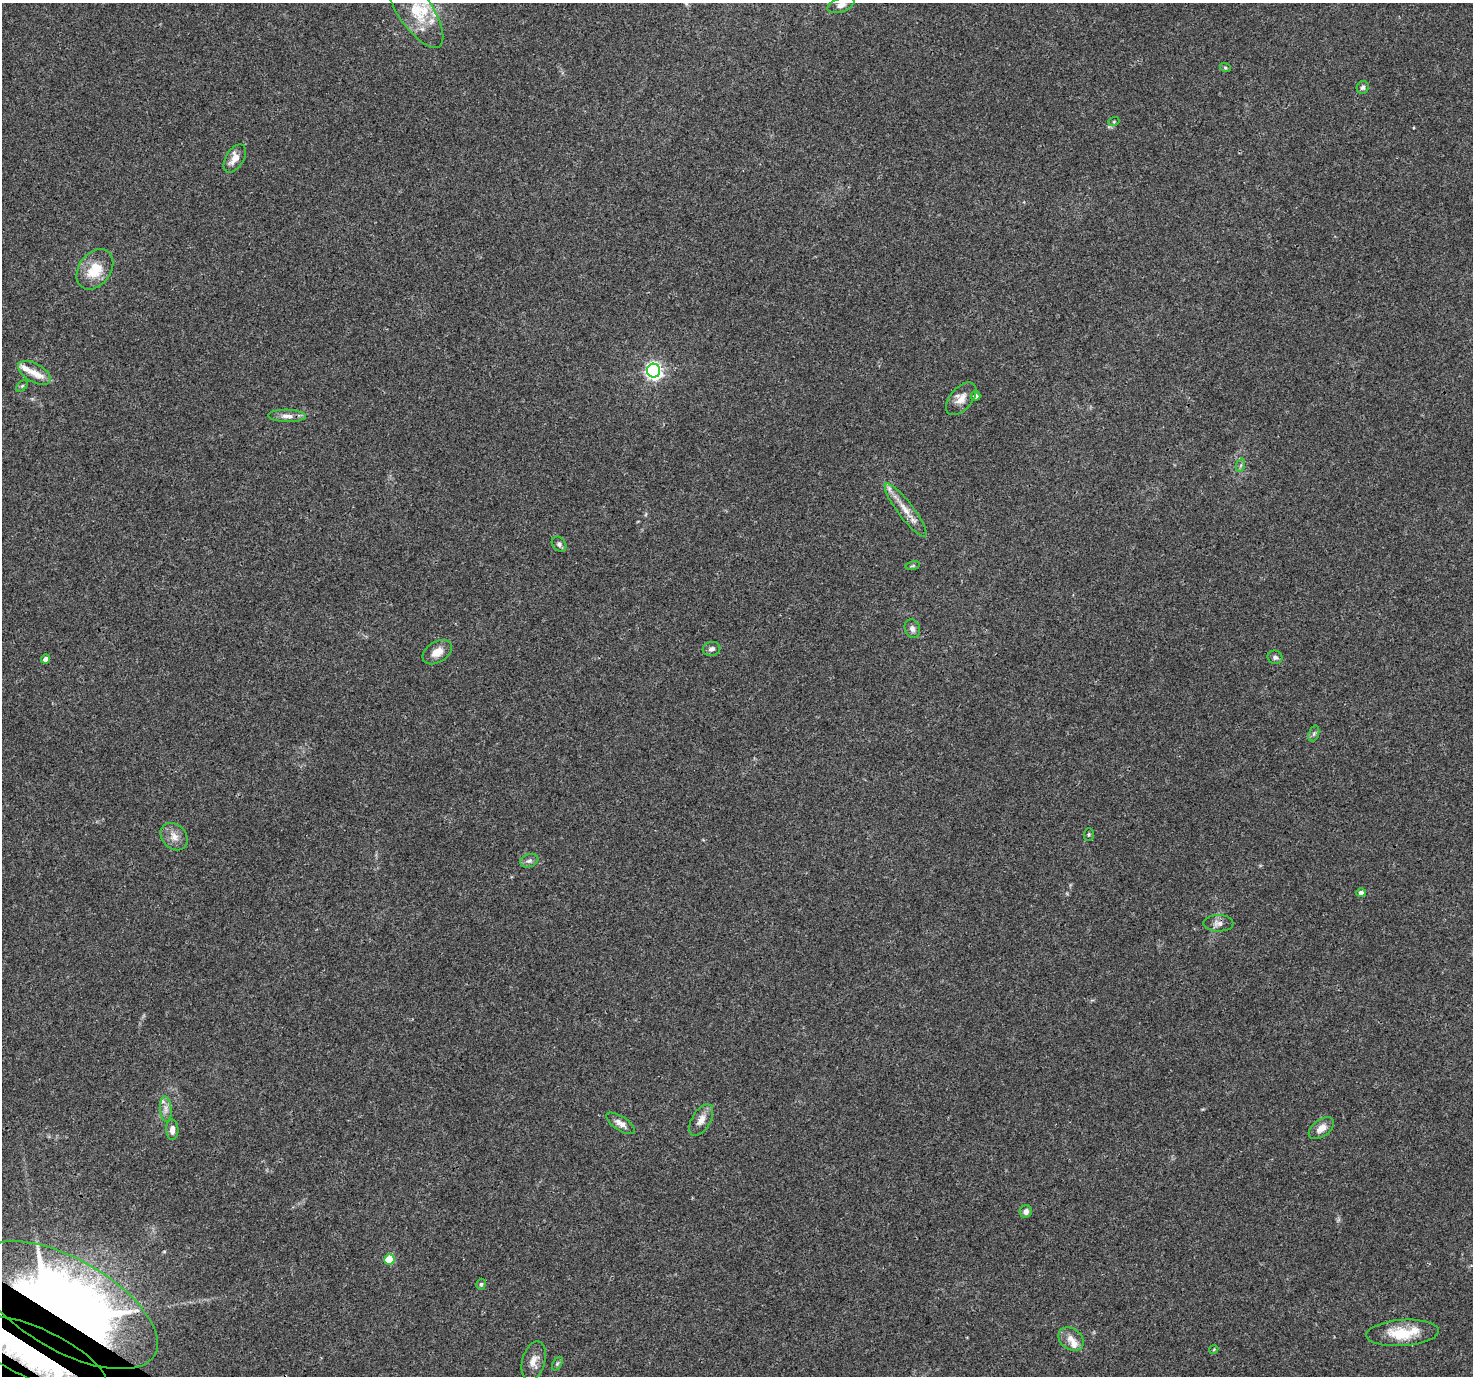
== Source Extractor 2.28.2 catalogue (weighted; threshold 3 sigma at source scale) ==
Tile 7 of 4 x 4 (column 3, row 2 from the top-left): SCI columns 2975-4445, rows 2981-4354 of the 5958 x 6028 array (HDU 1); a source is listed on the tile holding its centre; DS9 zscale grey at full resolution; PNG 1475 x 1378 px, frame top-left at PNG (2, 3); each listed source drawn as its Kron ellipse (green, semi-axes under 4 px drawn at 4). Shown black and unused: <1% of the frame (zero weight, under 3 of 4 exposures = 5% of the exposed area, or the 3 px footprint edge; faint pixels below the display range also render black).
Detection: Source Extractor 2.28.2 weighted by HDU 2 'WHT'; one run over the whole footprint, this tile lists its part. Background 0.016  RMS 0.0026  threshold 0.0118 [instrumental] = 3 sigma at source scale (4.5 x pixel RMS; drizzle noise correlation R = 1.50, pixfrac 1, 0.0396/0.0396 arcsec/px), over >= 5 px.
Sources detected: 49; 1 inside a brighter object's white glare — neither listed nor drawn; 5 inside a brighter listed object's ellipse — not listed separately; the other 43 listed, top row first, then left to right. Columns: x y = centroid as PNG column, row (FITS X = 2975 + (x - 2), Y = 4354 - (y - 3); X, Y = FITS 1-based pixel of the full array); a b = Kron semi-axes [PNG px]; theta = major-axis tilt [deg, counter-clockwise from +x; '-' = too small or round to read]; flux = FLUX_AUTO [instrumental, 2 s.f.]
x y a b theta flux
841 5 14 7 20 1.5
415 10 44 17 -56 9.1
1225 67 5 3 - 0.29
1363 87 6 6 - 0.66
1114 121 6 3 20 0.29
235 158 16 9 58 2.5
95 269 22 16 54 7.5
654 371 7 6 - 88
34 373 18 9 -30 2.8
22 386 7 4 45 0.43
976 396 5 4 - 1.2
961 399 19 11 49 2.8
287 416 18 6 -2 1.8
1241 465 7 4 71 0.46
906 510 33 8 -53 3.9
559 544 8 6 -47 0.74
913 566 7 3 9 0.36
912 629 9 7 -71 1.1
711 649 9 7 12 0.98
437 652 16 10 32 3
1275 657 7 6 - 0.78
46 659 4 4 - 1.5
1314 734 8 5 70 0.62
1089 835 6 5 - 0.37
174 837 15 12 -46 2.4
529 861 9 6 19 0.88
1361 893 5 4 - 0.86
1218 923 15 8 -1 1.5
166 1109 12 6 -86 1.5
701 1120 18 9 59 2.3
620 1123 17 7 -33 1.7
1321 1128 14 8 38 2.3
172 1130 10 6 -88 1.7
1026 1212 6 6 - 1.3
389 1259 5 5 - 10
481 1284 5 4 - 0.47
67 1305 101 46 -30 250
1402 1333 36 13 4 8.8
1071 1339 14 10 -35 2.2
1214 1349 4 3 - 0.24
37 1354 75 25 -25 55
534 1361 20 11 75 2.6
557 1364 7 4 58 0.41
Overlapping masked pixels (flux is a lower limit): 2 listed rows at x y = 67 1305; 37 1354
Isophote crosses this tile's border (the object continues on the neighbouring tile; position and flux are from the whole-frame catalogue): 1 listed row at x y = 841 5